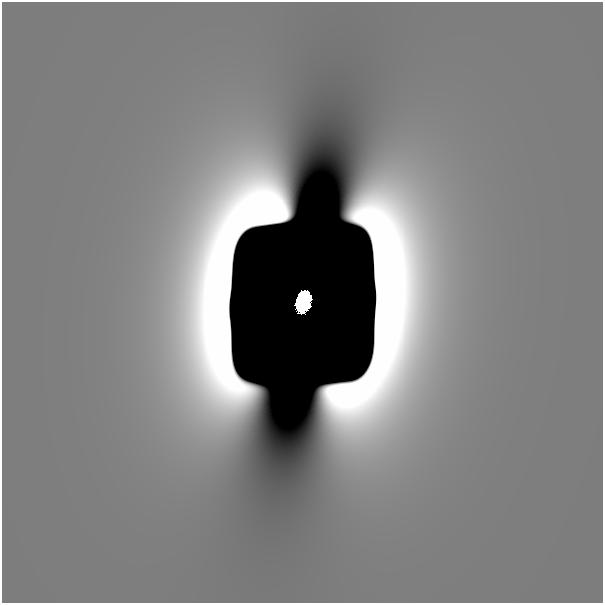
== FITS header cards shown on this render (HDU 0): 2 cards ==
NAXIS1  =                  601
NAXIS2  =                  601

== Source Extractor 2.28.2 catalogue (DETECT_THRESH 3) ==
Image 601 x 601 px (HDU 0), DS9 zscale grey, 1 PNG px = 1 image px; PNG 605 x 605 px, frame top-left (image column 1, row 601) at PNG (2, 2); no overlay
Background 3.64e-12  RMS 3.7e-12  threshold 1.12e-11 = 3 sigma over >= 5 px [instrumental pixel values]
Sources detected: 3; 2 with non-positive FLUX_AUTO (blend fragments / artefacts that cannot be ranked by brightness) are not listed; the other 1 listed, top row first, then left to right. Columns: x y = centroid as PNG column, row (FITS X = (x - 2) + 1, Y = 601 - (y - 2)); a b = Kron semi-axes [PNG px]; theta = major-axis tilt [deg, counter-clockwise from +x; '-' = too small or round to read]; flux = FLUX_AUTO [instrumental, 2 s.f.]
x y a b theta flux
304 300 14 9 78 6.8
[2 non-positive-flux detections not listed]